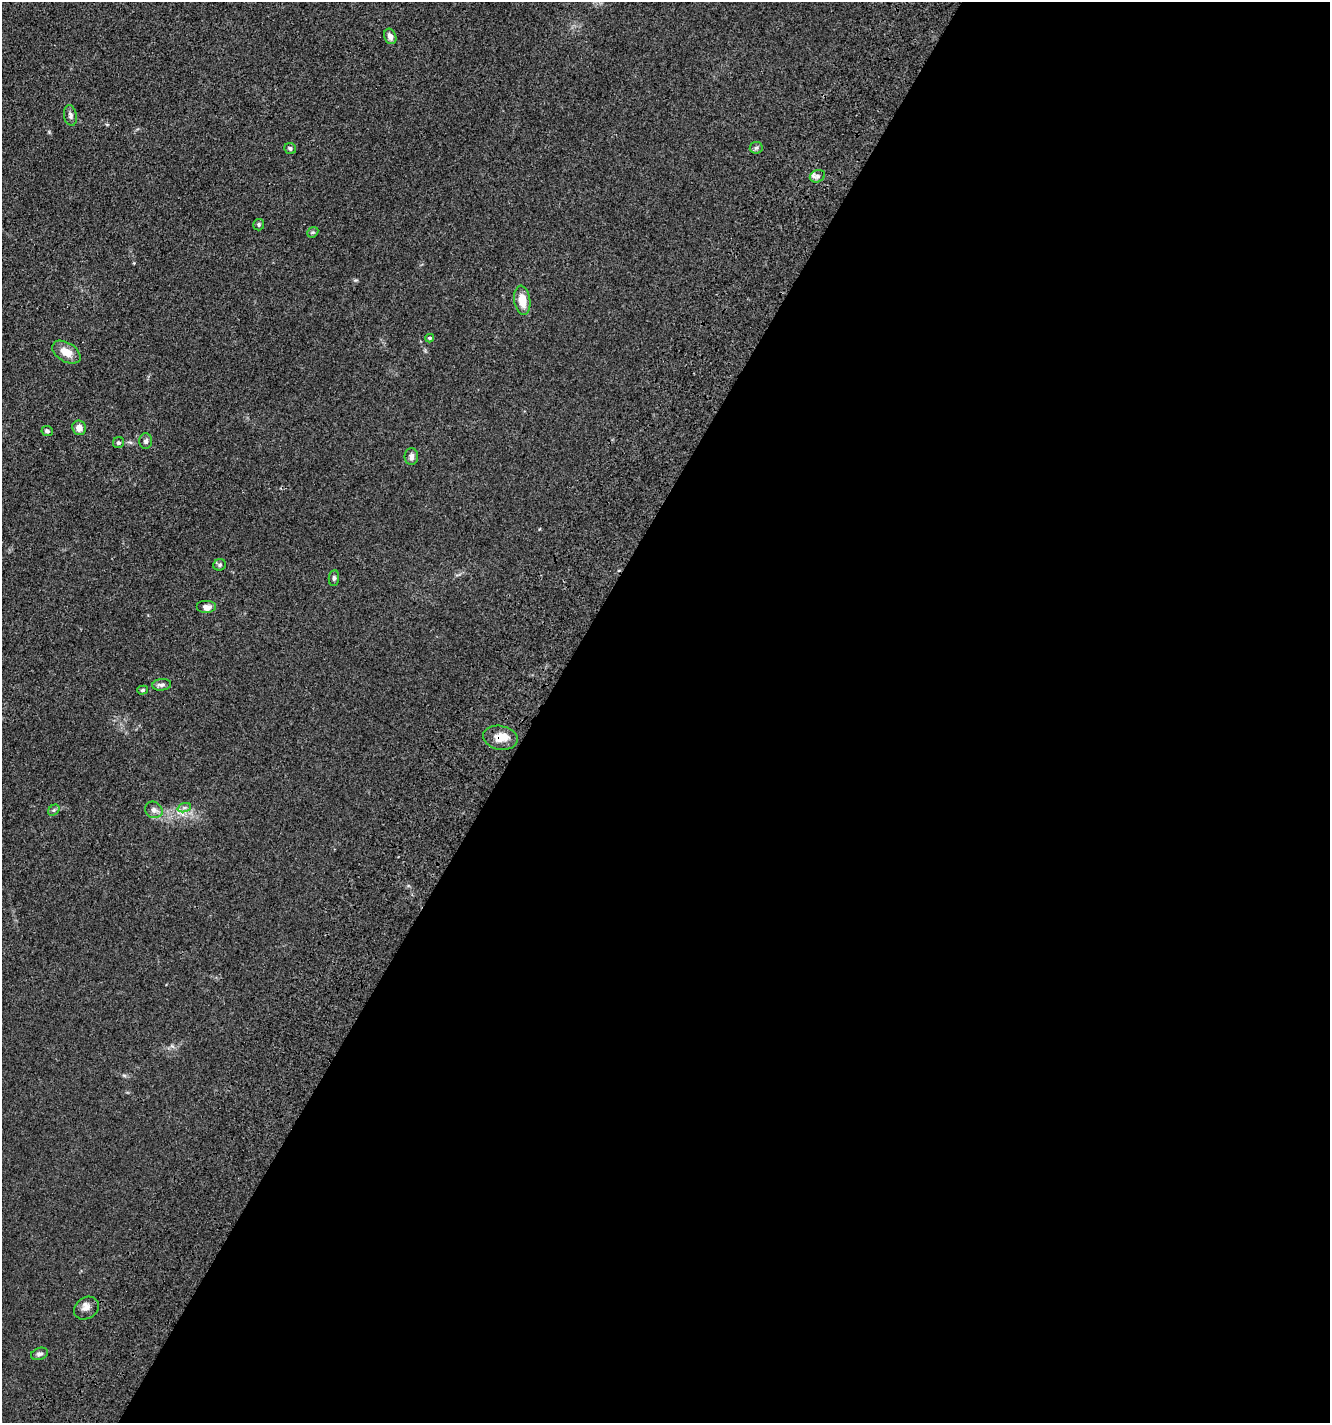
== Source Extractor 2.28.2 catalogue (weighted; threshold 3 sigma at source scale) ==
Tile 12 of 4 x 4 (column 4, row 3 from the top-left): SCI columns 4474-5801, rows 1630-3050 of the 6106 x 6096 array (HDU 1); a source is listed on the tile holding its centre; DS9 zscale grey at full resolution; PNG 1332 x 1425 px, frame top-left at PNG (2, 2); each listed source drawn as its Kron ellipse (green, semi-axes under 4 px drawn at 4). Shown black and unused: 60% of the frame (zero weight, under 3 of 4 exposures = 11% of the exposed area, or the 3 px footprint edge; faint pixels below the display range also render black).
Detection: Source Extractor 2.28.2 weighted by HDU 2 'WHT'; one run over the whole footprint, this tile lists its part. Background 0.0444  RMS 0.0053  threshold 0.0239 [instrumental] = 3 sigma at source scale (4.5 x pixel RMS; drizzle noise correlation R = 1.50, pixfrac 1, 0.05/0.05 arcsec/px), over >= 5 px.
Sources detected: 27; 1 inside a brighter listed object's ellipse — not listed separately; the other 26 listed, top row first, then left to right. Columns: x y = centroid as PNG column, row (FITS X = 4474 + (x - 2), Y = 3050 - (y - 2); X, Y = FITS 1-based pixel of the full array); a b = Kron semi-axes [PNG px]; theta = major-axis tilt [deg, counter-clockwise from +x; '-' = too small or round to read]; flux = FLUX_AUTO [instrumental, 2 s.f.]
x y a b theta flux
390 36 8 6 -68 2.6
70 115 10 6 -79 1.8
290 148 6 5 - 1.1
756 148 6 6 - 1
817 176 8 6 21 1.7
259 225 6 5 - 0.94
313 232 6 4 42 0.76
522 300 15 8 -83 7.7
430 338 4 3 - 0.86
66 352 15 9 -32 6.3
79 428 7 6 - 3.6
47 431 6 5 - 1.2
146 441 8 6 89 1.5
118 443 6 5 - 0.96
411 456 8 6 -90 2.3
220 565 6 5 - 0.99
334 578 8 5 83 1.2
206 607 10 6 0 3.3
162 685 9 6 6 1.6
143 690 5 4 - 0.81
500 738 17 12 -11 7.1
184 808 7 4 19 1.2
54 810 6 5 - 0.9
154 810 9 8 - 2.3
86 1308 13 10 35 3.4
39 1354 9 6 19 1.6
Overlapping masked pixels (flux is a lower limit): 1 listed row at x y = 500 738